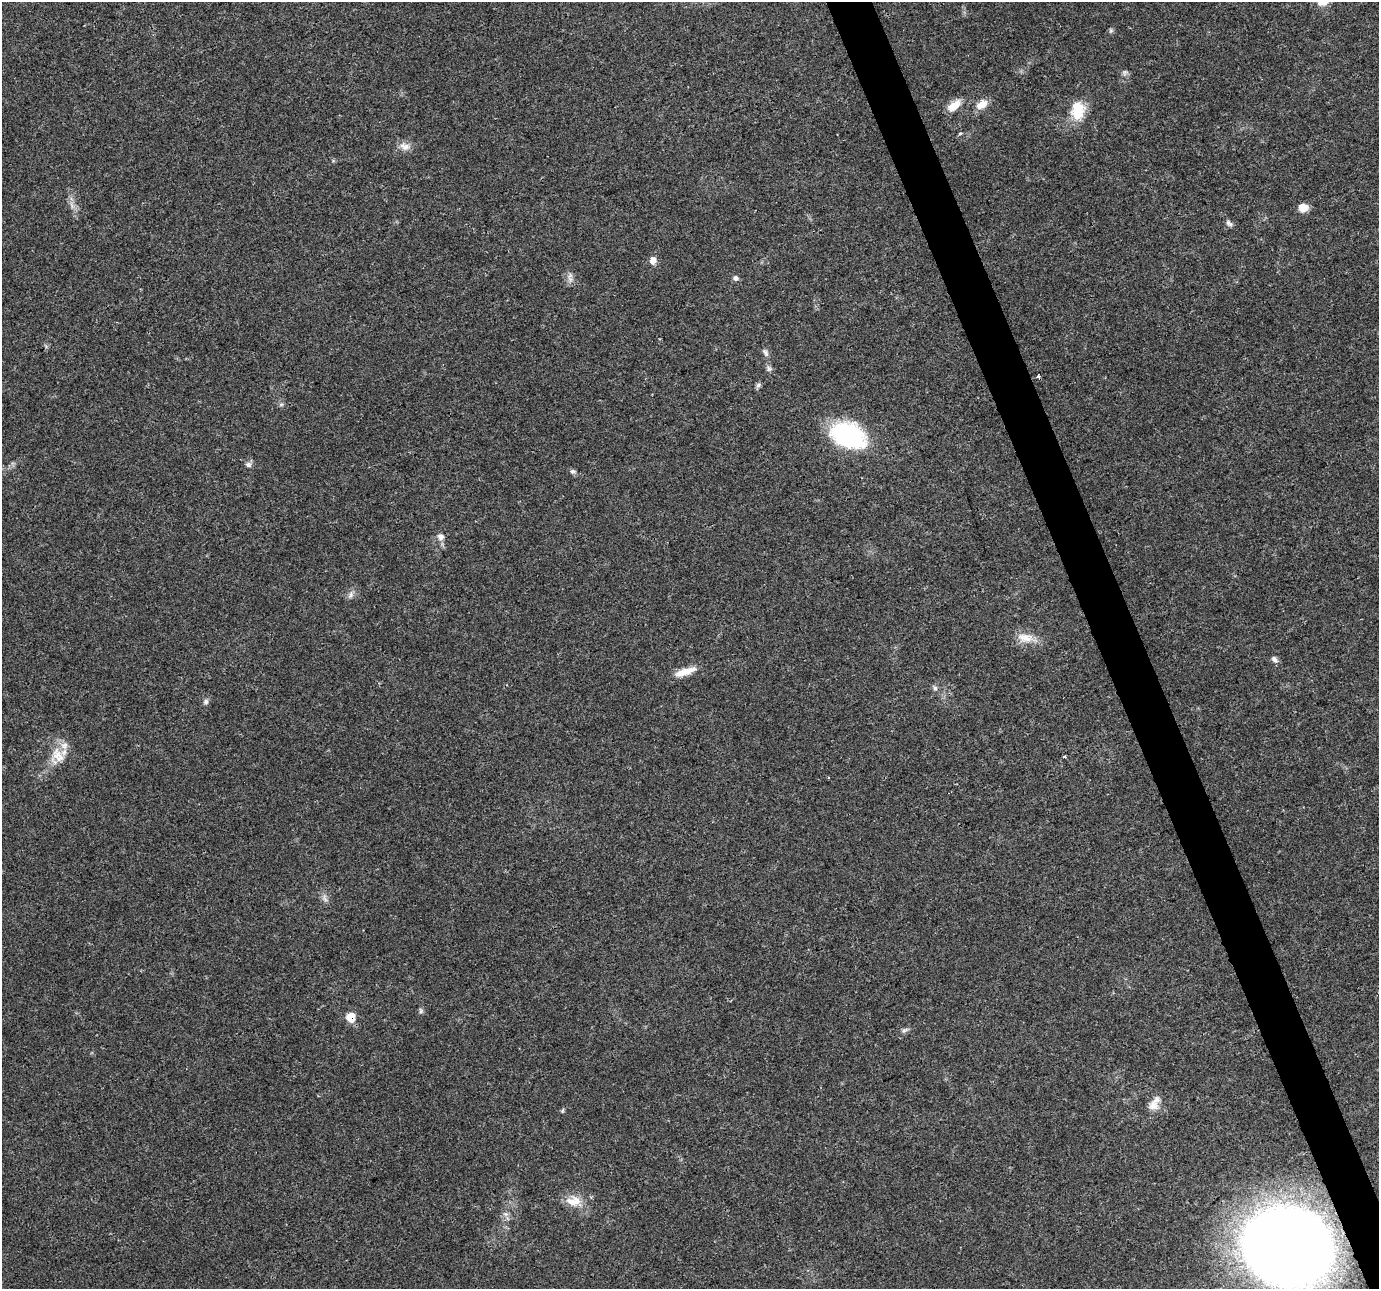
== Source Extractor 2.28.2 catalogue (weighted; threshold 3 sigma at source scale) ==
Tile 6 of 4 x 4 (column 2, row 2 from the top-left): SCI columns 1378-2754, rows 2651-3937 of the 5511 x 5353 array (HDU 1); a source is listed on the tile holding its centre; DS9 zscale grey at full resolution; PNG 1381 x 1291 px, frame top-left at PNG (2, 2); no overlay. Shown black and unused: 3% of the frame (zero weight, under 3 of 4 exposures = <1% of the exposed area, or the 3 px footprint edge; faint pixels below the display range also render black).
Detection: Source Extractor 2.28.2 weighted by HDU 2 'WHT'; one run over the whole footprint, this tile lists its part. Background 0.0514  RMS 0.0037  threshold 0.0168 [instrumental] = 3 sigma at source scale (4.5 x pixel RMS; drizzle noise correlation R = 1.50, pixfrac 1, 0.0396/0.0396 arcsec/px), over >= 5 px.
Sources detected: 42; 1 cosmic-ray / hot-pixel residue — not listed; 2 inside a brighter listed object's ellipse — not listed separately; the other 39 listed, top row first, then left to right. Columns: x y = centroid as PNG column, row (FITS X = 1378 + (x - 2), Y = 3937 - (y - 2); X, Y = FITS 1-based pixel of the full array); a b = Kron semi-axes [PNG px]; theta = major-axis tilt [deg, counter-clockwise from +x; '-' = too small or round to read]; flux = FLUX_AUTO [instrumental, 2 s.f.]
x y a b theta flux
1111 30 6 5 - 0.64
1125 72 8 7 - 1
982 104 15 9 29 4.4
954 106 18 9 36 5.1
1078 110 24 17 85 10
960 133 5 4 - 0.54
405 147 16 10 -12 2.9
72 206 10 4 -60 1.4
1303 208 10 9 - 3.6
1229 223 11 6 -44 1.1
653 260 9 7 71 2.4
570 276 13 6 72 1.6
736 278 7 7 - 1.1
765 353 11 6 -60 1.3
769 369 9 5 -62 1.1
1038 376 3 3 - 1
758 385 7 6 - 0.93
281 404 6 4 -18 0.63
848 435 34 22 -21 49
248 465 7 7 - 1.2
573 471 8 6 -3 0.97
440 537 10 8 -74 2
351 595 11 7 71 1.5
1025 638 24 13 -7 5.9
1275 659 9 6 -50 1.3
685 672 31 8 19 5.2
935 688 7 6 - 0.93
206 701 8 6 60 1
57 755 20 16 76 7.5
1064 757 3 3 - 0.9
325 898 13 5 -71 1.5
421 1011 9 4 -89 0.76
351 1017 7 6 - 10
905 1030 10 5 25 1
1153 1105 15 12 -3 3.4
562 1111 7 4 60 0.53
574 1201 23 15 -6 6.4
506 1214 9 5 -15 1
1290 1246 63 55 -17 730
Overlapping masked pixels (flux is a lower limit): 2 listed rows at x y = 351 1017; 1290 1246
Isophote crosses this tile's border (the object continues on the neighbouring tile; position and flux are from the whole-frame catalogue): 1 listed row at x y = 1290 1246